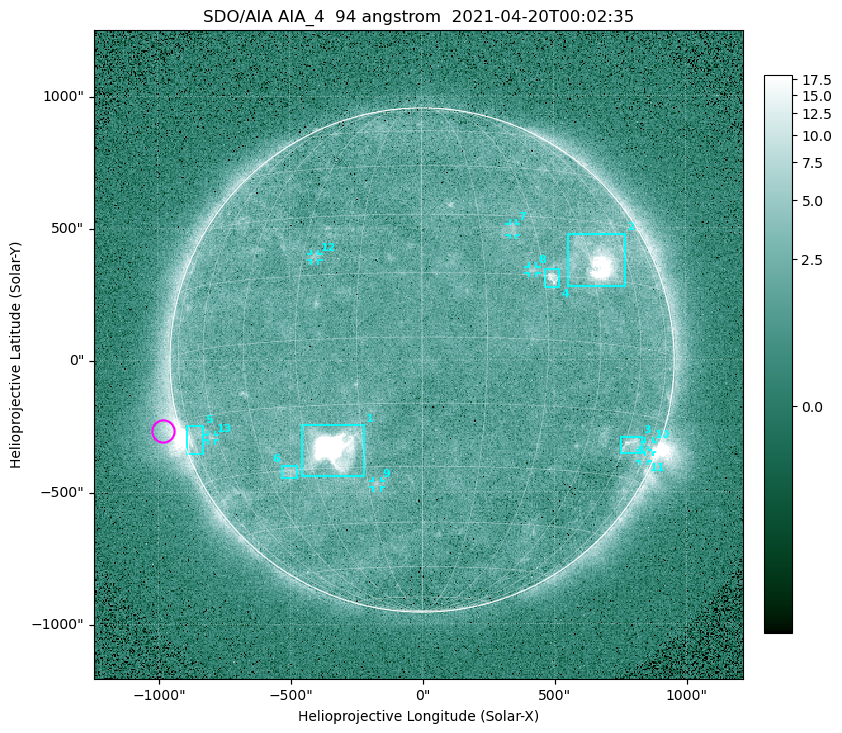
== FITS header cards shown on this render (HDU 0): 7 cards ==
TELESCOP= 'SDO/AIA '
INSTRUME= 'AIA_4   '
WAVELNTH=                   94
WAVEUNIT= 'angstrom'
DATE-OBS= '2021-04-20T00:02:35.12'
CTYPE1  = 'HPLN-TAN'
CTYPE2  = 'HPLT-TAN'

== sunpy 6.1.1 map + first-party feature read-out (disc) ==
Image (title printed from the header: SDO/AIA AIA_4  94 angstrom  2021-04-20T00:02:35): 512 x 512 px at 4.8 arcsec/px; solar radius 955 arcsec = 199 px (full disc in frame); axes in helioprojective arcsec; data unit not stated in the header (colour bar unlabelled)
Orientation: roll -0.138 deg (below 1 deg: not rotated)
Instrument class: DISC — disc imager (sunpy class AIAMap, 94 A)
Bright regions (active regions / flare kernels): reference = the median radial profile (limb darkening/brightening removed); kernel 5 px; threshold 5 sigma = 2.54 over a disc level ~1.78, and >= 1.15x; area >= 9 px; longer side >= 5 px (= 24 arcsec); searched inside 0.97 R_sun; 13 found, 13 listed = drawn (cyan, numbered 1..; 7 of them under ~33 arcsec drawn as corner ticks so the feature stays visible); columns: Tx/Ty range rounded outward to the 10 arcsec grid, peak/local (2 s.f.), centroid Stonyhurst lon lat
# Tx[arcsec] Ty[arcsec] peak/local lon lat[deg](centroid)
1 -460..-220 -440..-240 1074 -23 -25
2 550..770 280..480 49 +48 +20
3 750..830 -360..-290 4.4 +64 -22
4 460..520 270..350 6.4 +32 +15
5 -900..-830 -360..-250 6.6 -73 -19
6 -540..-470 -450..-400 3 -38 -30
7 330..360 470..520 2.9 +24 +26
8 400..440 330..360 3 +27 +16
9 -190..-160 -480..-450 2.9 -13 -34
10 840..880 -350..-310 2.7 +75 -21
11 820..860 -390..-340 2.2 +74 -24
12 -420..-390 380..410 2.9 -27 +19
13 -810..-780 -300..-280 2.8 -63 -20
Off-limb structures (1.02-1.3 R_sun): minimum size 50 px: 6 found; the strongest spans PA ~90..115 deg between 1.02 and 1.23 R_sun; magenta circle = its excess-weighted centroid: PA ~105 deg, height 1.06 R_sun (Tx ~-980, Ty ~-270 arcsec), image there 4.6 x the reference